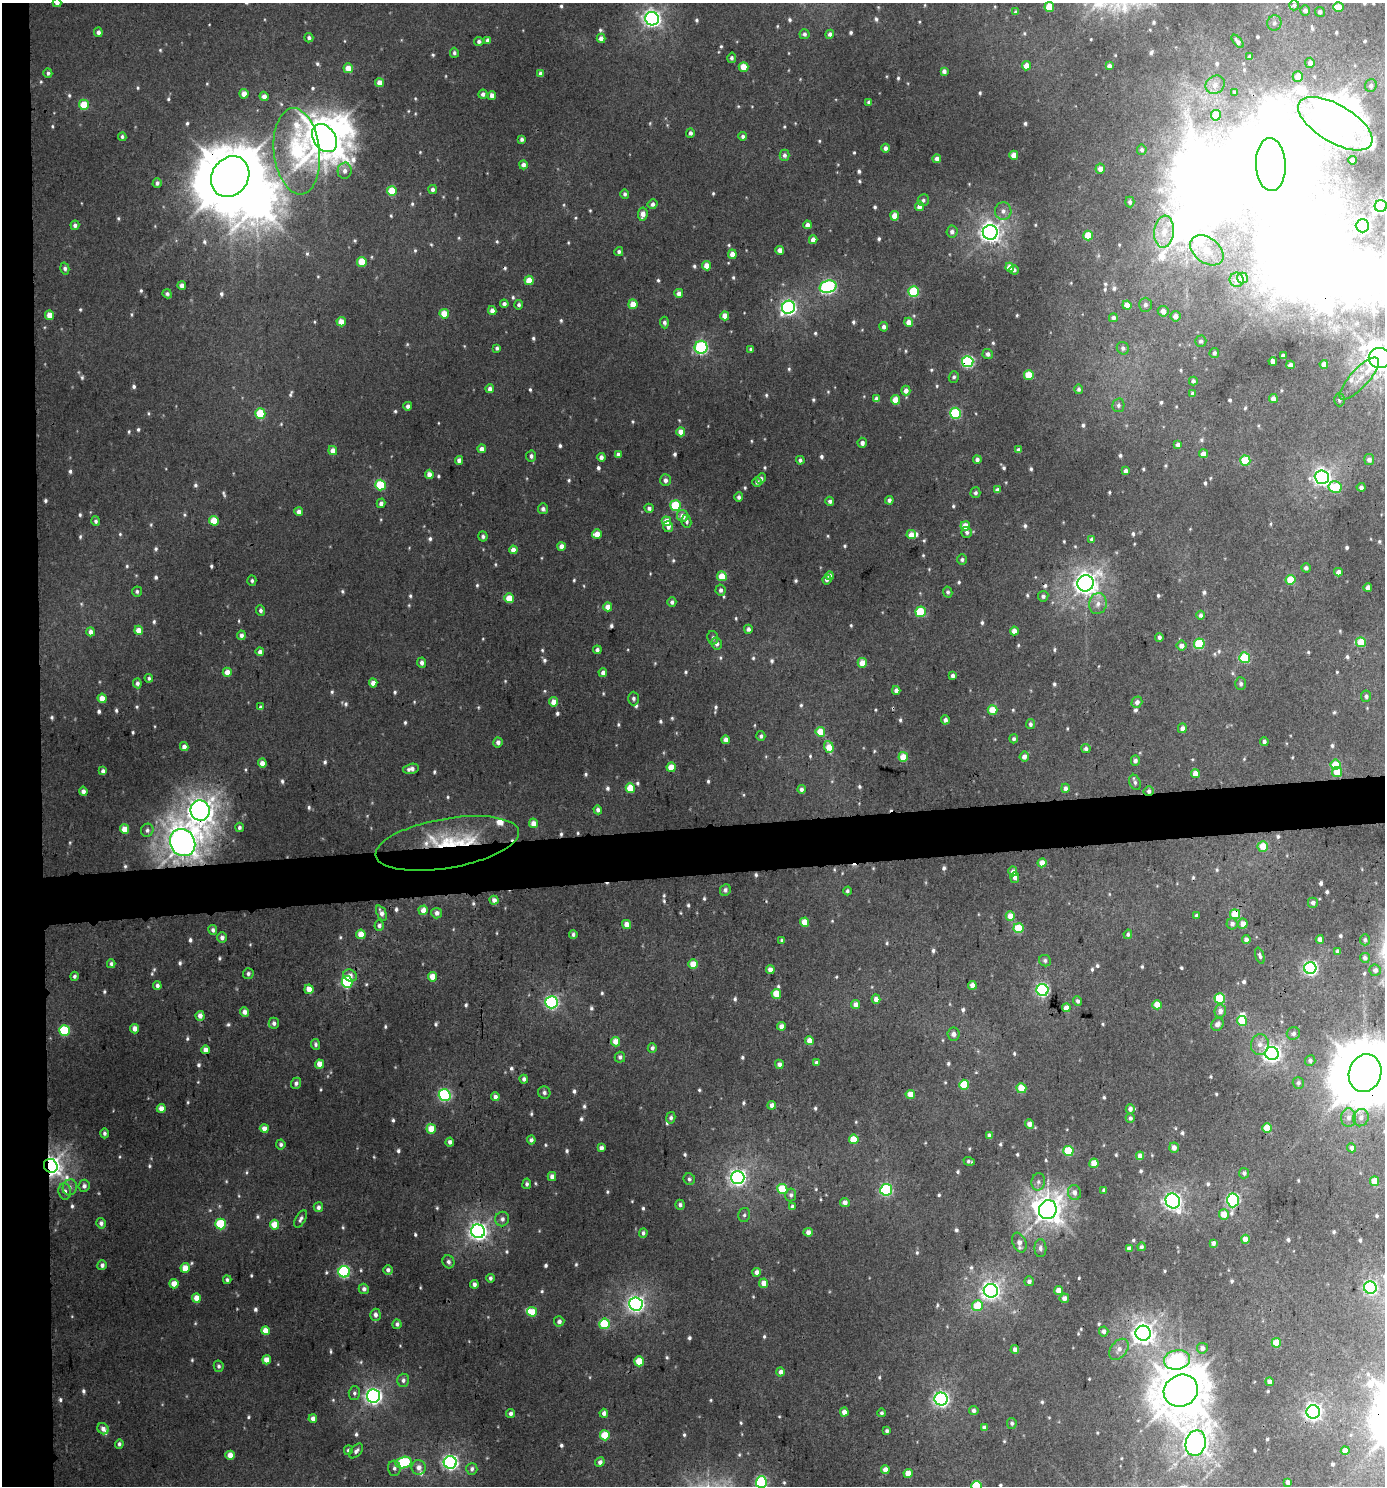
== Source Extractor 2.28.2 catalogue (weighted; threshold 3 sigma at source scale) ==
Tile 4 of 3 x 3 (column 1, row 2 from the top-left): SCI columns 6-1388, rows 1488-2971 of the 4199 x 4457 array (HDU 1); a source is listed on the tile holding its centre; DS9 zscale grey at full resolution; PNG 1387 x 1488 px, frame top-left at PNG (2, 3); each listed source drawn as its Kron ellipse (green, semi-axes under 4 px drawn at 4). Shown black and unused: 6% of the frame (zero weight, under 3 of 4 exposures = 1% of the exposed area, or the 3 px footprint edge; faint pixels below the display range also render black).
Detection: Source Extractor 2.28.2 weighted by HDU 2 'WHT'; one run over the whole footprint, this tile lists its part. Background 0.0318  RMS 0.0073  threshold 0.0331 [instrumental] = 3 sigma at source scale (4.5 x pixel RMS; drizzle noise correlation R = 1.50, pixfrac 1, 0.0396/0.0396 arcsec/px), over >= 5 px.
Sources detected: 962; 15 too faint to see at this stretch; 14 inside a brighter object's white glare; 6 cosmic-ray / hot-pixel residue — neither listed nor drawn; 13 inside a brighter listed object's ellipse — not listed separately; of the other 914, all 500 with FLUX_AUTO >= 1.9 (the completeness limit of this list) listed and drawn (414 fainter detections not listed), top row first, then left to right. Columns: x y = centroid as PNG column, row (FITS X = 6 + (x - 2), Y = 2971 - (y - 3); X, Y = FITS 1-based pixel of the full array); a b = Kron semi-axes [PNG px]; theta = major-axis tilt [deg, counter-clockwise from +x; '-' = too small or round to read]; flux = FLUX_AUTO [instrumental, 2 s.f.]
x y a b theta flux
57 3 4 4 - 3.7
1294 5 5 5 - 2
1049 7 5 5 - 23
1339 7 5 4 - 13
1305 10 5 5 - 3.5
1016 12 4 4 - 2.2
1320 12 5 5 - 2.6
652 19 7 6 - 340
1274 23 7 7 - 2.8
98 32 5 4 - 3.2
804 34 5 5 - 2.3
830 34 4 4 - 3.3
309 38 4 4 - 2.1
601 38 4 4 - 4.5
488 40 4 4 - 3.1
479 41 5 4 - 2.2
1238 41 8 4 -50 2.8
454 53 5 4 - 2.2
1250 57 4 4 - 3.9
732 58 5 4 - 2
1310 63 5 5 - 3.8
1026 66 4 4 - 9.9
1109 66 4 4 - 2.8
744 67 5 4 - 17
348 68 5 4 - 13
944 71 4 4 - 3.2
48 73 4 4 - 2.2
540 74 4 4 - 3
1298 76 5 5 - 10
379 83 4 4 - 8.5
1215 85 10 8 39 4.7
1371 85 6 5 - 2.5
1235 92 4 3 - 2.1
244 94 5 4 - 8.7
483 94 5 4 - 2.8
492 95 4 4 - 5.4
264 96 4 4 - 5.1
869 102 4 4 - 2.8
84 105 5 5 - 26
1216 115 5 5 - 12
1335 124 42 19 -31 1800
690 133 5 4 - 2.3
743 136 4 4 - 2.7
122 137 4 4 - 2
324 138 15 11 -54 2400
522 139 4 3 - 2.4
885 148 4 4 - 3.1
1142 150 5 4 - 2
297 151 43 23 -84 120
784 155 5 5 - 2.9
1014 155 4 4 - 10
937 159 4 4 - 4.4
1352 160 4 4 - 5.2
1271 164 26 15 -88 9900
523 165 4 4 - 3.5
1100 169 5 5 - 6.3
345 171 8 7 - 4.1
230 177 21 18 56 5600
157 183 5 4 - 2.3
432 189 4 4 - 2.7
392 191 5 5 - 26
625 194 5 4 - 2
923 200 6 5 - 2.1
1130 202 5 4 - 2.1
652 204 5 5 - 3.4
919 206 4 4 - 5.2
1381 206 6 6 - 170
1003 211 8 8 - 4.4
643 214 7 4 82 6.7
895 216 5 4 - 12
75 225 5 4 - 3
807 225 4 4 - 4.2
1362 226 6 6 - 200
952 232 6 5 - 3.6
990 232 7 7 - 550
1164 232 16 10 84 13
1088 236 5 5 - 24
813 240 4 4 - 5.8
780 250 4 4 - 5.3
1207 250 19 12 -37 12
619 252 5 4 - 1.9
732 254 5 4 - 7.6
362 262 5 4 - 20
707 266 4 4 - 12
1010 267 4 4 - 9.1
65 268 6 4 -74 2.5
1014 270 4 4 - 2.5
1242 278 5 5 - 8.6
529 280 5 4 - 15
1236 280 7 7 - 4.9
182 286 4 4 - 4.8
828 287 8 6 16 180
914 292 5 5 - 52
679 293 4 4 - 5.2
167 294 5 4 - 1.9
504 304 4 4 - 2.9
633 304 5 4 - 12
519 305 4 4 - 2
1127 305 4 4 - 9.4
1145 305 7 6 - 3
788 307 7 6 - 240
492 311 4 4 - 4.8
1163 311 5 5 - 6.8
444 314 5 4 - 18
49 315 5 4 - 8.9
725 316 4 4 - 10
1175 316 5 5 - 6.6
1113 318 4 4 - 2.9
341 322 4 4 - 12
664 322 6 4 -87 2.1
909 322 5 4 - 7.9
884 327 5 4 - 3.1
1201 341 5 5 - 2.8
701 347 6 6 - 120
497 348 4 4 - 2
1123 348 6 6 - 2.1
751 349 4 4 - 2.3
1214 353 5 4 - 2.2
988 354 5 5 - 3.3
1283 356 4 4 - 4.1
1380 358 11 10 - 1300
1273 361 4 4 - 7.2
968 362 6 5 - 110
1324 364 4 4 - 5
1290 365 4 4 - 4.7
1029 375 5 5 - 23
954 377 6 5 - 2
1359 379 27 9 47 12
1193 381 4 4 - 2.7
490 389 4 4 - 4.7
1079 389 5 4 - 1.9
906 391 5 4 - 5.1
1193 394 4 4 - 3.3
1273 398 4 4 - 5.1
876 399 4 4 - 4.1
895 400 5 4 - 14
1339 400 6 5 - 2
1118 405 7 6 - 2.4
408 406 4 4 - 2.7
955 413 5 5 - 67
260 414 5 5 - 39
681 432 4 4 - 9.5
862 443 5 4 - 2.9
1178 445 4 4 - 2.8
482 449 4 4 - 5
333 450 4 4 - 6.6
1018 450 4 4 - 3.1
618 454 4 4 - 3.1
1203 454 4 4 - 8.6
531 456 5 5 - 2.4
601 457 4 4 - 3.8
459 460 4 4 - 4.3
800 460 4 4 - 2
977 460 4 4 - 2.8
1369 460 5 5 - 4.1
1245 461 5 5 - 44
1126 471 4 4 - 2.9
429 474 4 4 - 7
1322 477 7 7 - 360
761 478 5 4 - 2.6
665 480 6 5 - 3.5
757 482 5 5 - 2.4
380 485 5 5 - 47
1335 487 6 6 - 31
1361 487 4 4 - 2.6
997 490 4 4 - 3.6
975 493 5 5 - 2.3
739 497 4 4 - 2.5
889 500 4 4 - 2.7
830 501 4 4 - 2.6
381 503 5 4 - 3.5
675 506 5 5 - 49
649 508 4 4 - 2.6
543 509 5 5 - 3.1
299 512 4 4 - 5.7
683 516 6 5 - 7.5
96 521 5 4 - 2.1
214 521 5 4 - 20
666 521 5 4 - 13
686 521 6 5 - 2
965 526 5 4 - 13
668 527 5 5 - 3.6
967 532 5 5 - 2.3
597 534 5 4 - 10
911 535 5 4 - 8.6
483 536 5 4 - 2.2
1092 539 4 4 - 3
561 546 4 4 - 5.8
513 550 4 4 - 5.2
962 559 5 5 - 2
1306 568 4 4 - 2.7
1338 572 4 4 - 5.3
722 576 5 5 - 19
830 576 4 4 - 3.1
827 580 5 4 - 2.4
1291 580 5 5 - 24
252 581 5 4 - 1.9
1086 583 8 8 - 670
1368 587 4 4 - 4.9
721 590 5 5 - 2.5
137 591 5 5 - 1.9
948 592 5 4 - 1.9
1043 596 5 5 - 2.3
509 598 5 4 - 19
672 602 4 4 - 2.8
1098 604 10 8 76 5.6
608 607 4 4 - 10
260 610 5 4 - 2.1
921 612 5 5 - 43
1201 615 4 4 - 2.6
748 629 4 4 - 3.5
139 630 4 4 - 12
1014 631 4 4 - 6.8
91 632 4 4 - 4.9
241 635 4 4 - 3.4
1159 637 4 3 - 2.3
713 638 7 5 -78 2.1
1361 642 5 5 - 24
717 643 6 5 - 3.5
1199 644 5 5 - 53
1181 645 5 5 - 6.2
597 650 4 4 - 2.8
260 652 4 4 - 4.5
1245 658 5 5 - 47
422 663 5 4 - 3
862 663 5 4 - 14
227 672 4 4 - 7.7
603 672 4 4 - 3.7
953 676 4 4 - 3.1
149 678 4 4 - 1.9
137 683 5 4 - 2.7
373 683 4 4 - 6.5
1241 684 6 5 - 2.2
896 690 4 4 - 4
1366 696 5 5 - 2.5
102 698 5 4 - 10
633 698 7 5 -89 2.3
554 702 4 4 - 11
1137 702 5 5 - 3.8
260 707 4 4 - 2.1
993 710 5 4 - 18
945 720 4 4 - 3.2
1030 724 5 4 - 2.3
1182 728 5 4 - 5.2
820 732 5 4 - 19
761 736 5 4 - 2
1014 739 4 4 - 2.4
726 740 4 4 - 5.4
498 742 5 4 - 3.5
1264 742 4 4 - 2.7
184 747 4 4 - 4.8
829 747 6 4 -72 14
1086 748 4 4 - 2.7
1024 756 5 4 - 5.7
903 757 5 4 - 20
1135 760 5 4 - 2.9
262 763 4 4 - 6.6
1336 765 5 5 - 28
671 767 4 4 - 16
411 769 8 5 13 4.5
103 771 4 4 - 3.9
1337 772 5 5 - 12
1195 773 4 4 - 11
1135 782 8 5 -69 2.1
630 788 5 5 - 22
1065 788 4 4 - 3.7
801 789 4 4 - 2.7
83 791 4 4 - 3.5
1149 791 5 5 - 2.3
598 810 4 4 - 3
200 811 10 9 - 930
533 823 5 4 - 6.6
239 827 5 3 - 2.8
124 829 5 4 - 12
147 830 7 6 - 2.8
183 843 14 12 -59 1200
447 843 72 25 10 71
1263 846 5 5 - 15
1042 863 4 4 - 8
1013 871 5 4 - 3.8
1015 877 5 4 - 3.7
725 890 6 5 - 2.6
847 891 4 4 - 2
494 900 4 4 - 4.5
1313 903 5 5 - 2.9
423 910 5 4 - 8
381 913 8 4 -65 4.1
437 913 5 5 - 3.9
1235 914 5 5 - 23
1010 916 4 4 - 12
1196 916 4 3 - 2.3
805 922 4 4 - 15
1232 924 5 5 - 3.7
1243 924 5 5 - 7.2
626 925 4 4 - 6.8
379 926 5 4 - 3.1
1018 928 5 5 - 29
213 930 5 4 - 2.4
361 934 5 4 - 12
573 934 4 4 - 2.1
1128 934 4 4 - 1.9
222 938 5 5 - 3.2
1320 939 4 4 - 4.7
782 940 4 4 - 2
1246 940 4 4 - 3.1
1365 940 5 5 - 1.9
1338 951 4 4 - 2.9
1260 956 8 4 -72 2
1365 958 5 5 - 2.7
1045 961 6 5 - 2.2
111 964 4 4 - 1.9
693 964 5 4 - 14
1310 968 6 6 - 220
770 969 4 4 - 5.3
1375 970 6 5 - 3
248 974 5 5 - 2.3
74 976 4 4 - 2
350 976 7 6 - 5
432 977 5 4 - 13
347 982 6 5 - 75
972 985 4 4 - 6.8
157 986 4 4 - 2.7
309 989 5 4 - 9.8
1042 990 6 6 - 150
776 994 5 4 - 18
876 999 4 4 - 5.2
1220 999 5 5 - 49
1078 1001 5 4 - 2.4
552 1002 6 6 - 170
856 1004 4 4 - 5.7
1157 1005 4 4 - 18
1066 1008 4 4 - 6.1
1220 1011 6 5 - 4.7
245 1012 4 4 - 5.1
200 1016 5 4 - 5.2
1242 1021 5 5 - 22
274 1023 5 5 - 2.8
1217 1024 7 5 50 4.3
781 1026 4 4 - 5
135 1029 5 4 - 5
64 1031 5 5 - 47
1293 1033 7 6 - 2.3
954 1034 6 6 - 3.9
809 1040 4 4 - 7.1
615 1042 5 4 - 9.7
315 1044 5 4 - 1.9
1260 1045 10 9 - 5.4
652 1048 5 4 - 2.7
206 1050 4 4 - 5.8
1272 1054 6 6 - 410
620 1057 5 5 - 2.7
1310 1060 5 5 - 2.3
816 1062 4 4 - 2.5
320 1064 4 4 - 11
779 1064 4 4 - 3.9
1365 1073 19 16 72 4700
524 1079 4 4 - 2.7
296 1083 5 5 - 2.4
1298 1083 6 5 - 2
964 1085 5 5 - 30
1021 1088 5 5 - 19
544 1092 6 6 - 2.5
910 1094 4 4 - 11
445 1095 6 6 - 120
495 1097 4 4 - 4
772 1105 4 4 - 5.4
161 1108 4 4 - 7
1130 1109 5 4 - 3.8
671 1118 6 4 79 2.2
1130 1118 4 4 - 2.6
1348 1118 9 7 -90 4.5
1361 1118 9 7 64 4.5
1029 1124 5 4 - 6.3
264 1128 4 4 - 6.6
1267 1128 5 4 - 20
431 1129 5 5 - 16
104 1133 5 4 - 2.1
990 1135 4 4 - 4.2
854 1139 5 5 - 21
531 1140 4 4 - 3
450 1142 4 4 - 3.4
281 1144 5 4 - 2.2
601 1148 4 4 - 4.1
1174 1148 5 4 - 5
1352 1148 4 4 - 3.4
1068 1151 5 5 - 39
1140 1156 4 4 - 6.1
969 1161 6 3 -17 1.9
1094 1163 4 4 - 14
51 1166 7 6 - 590
1244 1173 5 5 - 2.7
552 1176 4 4 - 3.8
738 1177 7 6 - 330
689 1179 6 5 - 2
1375 1181 5 4 - 13
1038 1182 9 7 79 3.1
527 1184 5 4 - 2
84 1186 6 5 - 2.9
70 1187 8 7 - 3.1
782 1189 5 5 - 34
886 1190 6 6 - 110
1104 1190 4 3 - 1.9
65 1191 8 6 -81 3.5
1074 1193 7 6 - 4.7
791 1195 6 5 - 2.1
1233 1200 7 6 - 170
1173 1201 8 7 - 370
845 1202 5 4 - 3.8
680 1205 5 4 - 2.2
318 1207 5 4 - 2.9
792 1207 4 3 - 3.6
1048 1210 9 8 - 960
744 1215 7 6 - 2
1224 1215 5 5 - 11
301 1219 9 5 61 2.5
502 1219 7 7 - 2.9
101 1223 5 4 - 3.3
221 1224 5 5 - 41
275 1225 5 4 - 16
478 1231 7 6 - 390
808 1232 5 4 - 4.4
643 1233 5 4 - 2.2
1245 1239 4 4 - 9.4
1019 1243 10 6 -68 5.2
1213 1243 4 4 - 3.2
1141 1247 4 4 - 2
1040 1248 9 6 -89 3
1129 1248 4 4 - 3.6
448 1262 6 6 - 2.4
102 1265 5 4 - 3
185 1268 5 4 - 9.6
388 1270 5 5 - 3
344 1272 6 5 - 110
757 1272 4 4 - 4.9
490 1278 4 4 - 2.2
227 1280 4 4 - 1.9
1029 1281 5 4 - 2.5
764 1283 4 4 - 8.5
174 1284 5 4 - 11
474 1284 4 4 - 3.4
1370 1287 6 6 - 140
364 1289 5 5 - 2.8
1059 1290 4 4 - 9
991 1291 7 7 - 420
196 1298 4 4 - 8.7
1064 1298 5 4 - 4.6
636 1304 7 6 - 310
977 1306 5 5 - 22
532 1312 5 5 - 15
375 1315 6 5 - 3.8
559 1321 5 5 - 3.3
397 1324 5 4 - 2.8
604 1324 5 5 - 41
265 1331 4 4 - 9.7
1104 1331 5 4 - 4.1
1143 1333 7 7 - 630
1276 1343 5 4 - 14
1202 1348 5 5 - 4.1
1119 1349 12 8 52 5.9
1015 1350 4 4 - 3.5
267 1360 4 4 - 11
1177 1360 13 9 12 140
639 1361 5 5 - 19
219 1366 6 5 - 1.9
781 1372 4 4 - 4.6
403 1380 6 6 - 2.7
1269 1382 4 4 - 4.9
1181 1391 17 15 28 2800
354 1393 6 6 - 2.1
373 1396 6 6 - 320
941 1399 6 6 - 250
974 1410 4 4 - 2.8
844 1412 4 4 - 5.9
1313 1412 7 6 - 330
510 1413 4 4 - 3
604 1413 4 4 - 3.8
882 1413 4 4 - 2.2
313 1418 4 4 - 5.1
1012 1423 5 5 - 2
984 1427 4 4 - 2.7
103 1429 6 5 - 4.4
887 1431 4 3 - 2.2
605 1435 5 5 - 25
1196 1443 13 10 78 940
119 1444 4 4 - 2
348 1450 5 4 - 2
356 1451 9 5 48 2.9
1345 1451 4 4 - 7.5
230 1455 4 4 - 8.2
450 1462 6 6 - 260
600 1462 5 4 - 3.8
404 1463 8 5 15 65
419 1467 7 7 - 5.3
394 1468 7 6 - 2.7
472 1469 6 5 - 2.8
885 1469 4 4 - 5.6
908 1473 4 4 - 11
761 1482 6 5 - 100
1288 1482 4 4 - 4
976 1486 5 5 - 40
Overlapping masked pixels (flux is a lower limit): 12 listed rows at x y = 230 177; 49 315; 968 362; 1149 791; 200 811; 183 843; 447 843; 1235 914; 1365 1073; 51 1166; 1233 1200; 1313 1412
Isophote crosses this tile's border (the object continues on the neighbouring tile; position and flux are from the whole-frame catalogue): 5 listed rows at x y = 57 3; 1381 206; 1380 358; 761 1482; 976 1486